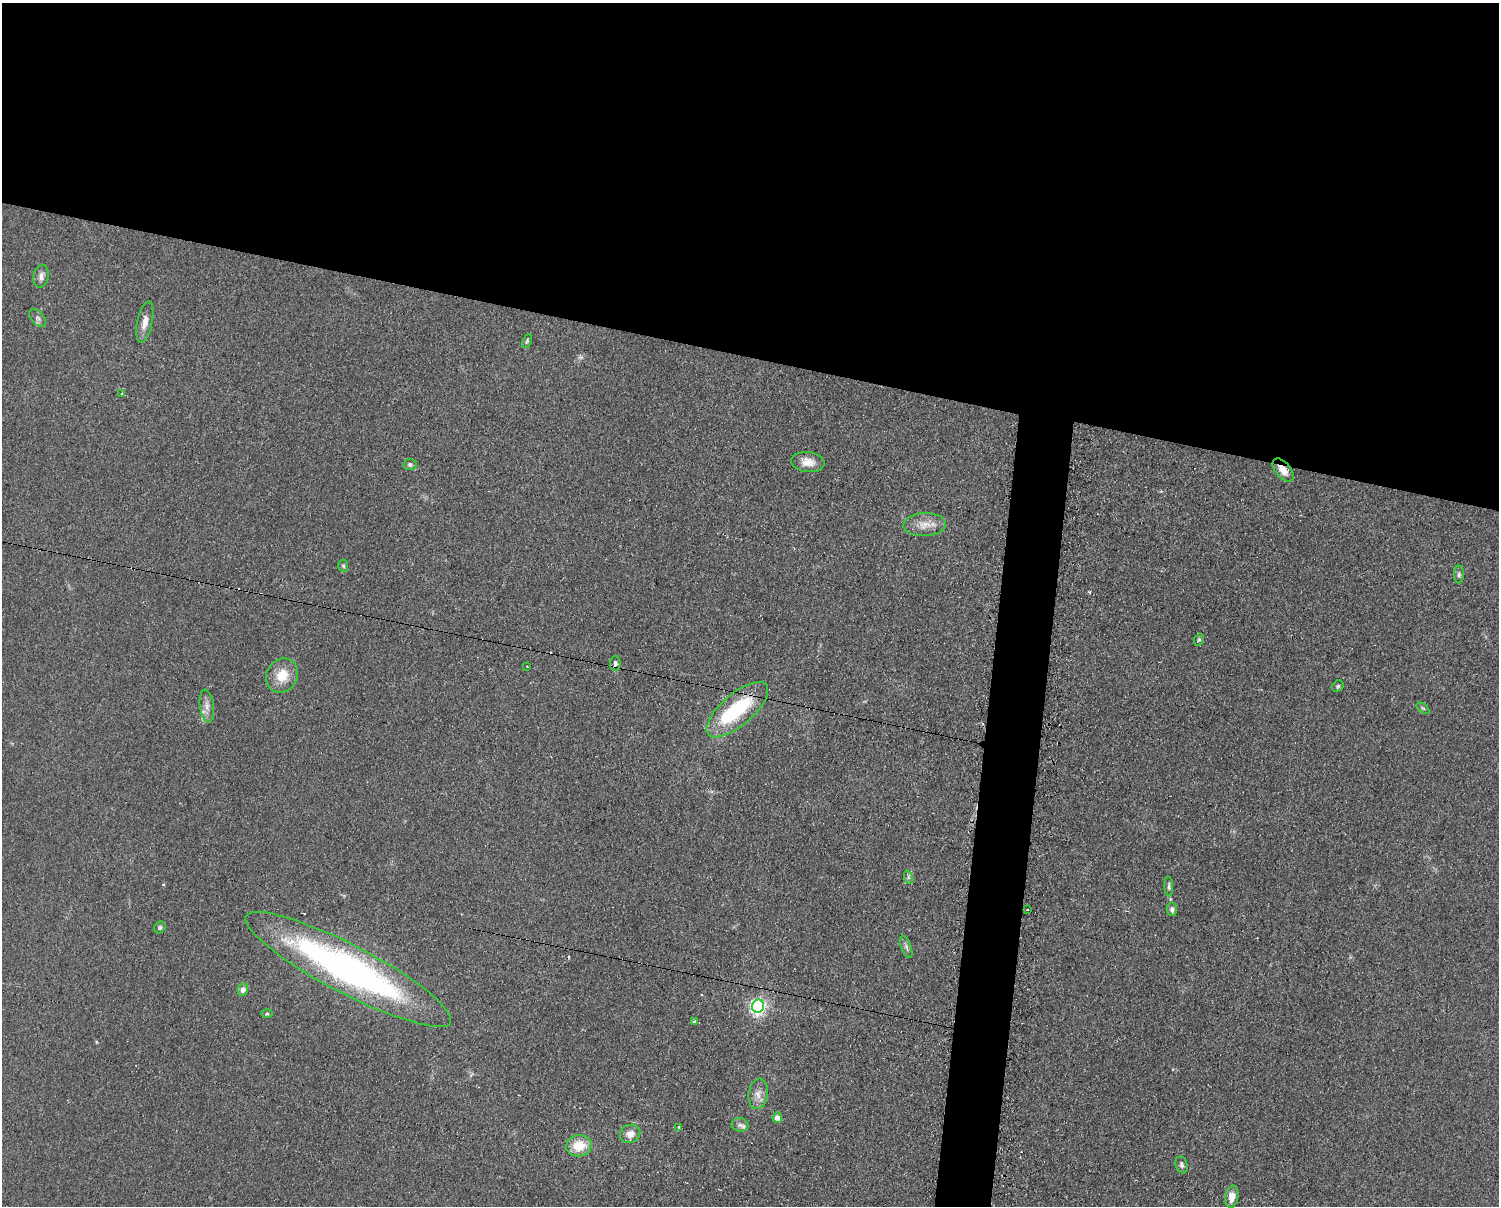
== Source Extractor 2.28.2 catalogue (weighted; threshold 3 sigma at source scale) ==
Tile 2 of 3 x 4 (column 2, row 1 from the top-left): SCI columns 1620-3116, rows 3611-4814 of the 4863 x 4814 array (HDU 1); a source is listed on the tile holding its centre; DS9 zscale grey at full resolution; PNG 1501 x 1208 px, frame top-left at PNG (2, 3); each listed source drawn as its Kron ellipse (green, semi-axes under 4 px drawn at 4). Shown black and unused: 32% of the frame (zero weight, under 2 of 3 exposures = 2% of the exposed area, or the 3 px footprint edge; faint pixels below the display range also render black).
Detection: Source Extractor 2.28.2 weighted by HDU 2 'WHT'; one run over the whole footprint, this tile lists its part. Background 0.098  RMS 0.011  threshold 0.0502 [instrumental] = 3 sigma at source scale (4.5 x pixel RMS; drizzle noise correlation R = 1.50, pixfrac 1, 0.05/0.05 arcsec/px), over >= 5 px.
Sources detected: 46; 1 too faint to see at this stretch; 1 inside a brighter object's white glare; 6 cosmic-ray / hot-pixel residue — neither listed nor drawn; the other 38 listed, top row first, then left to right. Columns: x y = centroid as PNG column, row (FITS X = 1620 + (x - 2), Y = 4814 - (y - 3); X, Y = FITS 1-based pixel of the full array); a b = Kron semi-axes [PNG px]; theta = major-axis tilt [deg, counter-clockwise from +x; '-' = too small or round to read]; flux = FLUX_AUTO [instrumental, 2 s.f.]
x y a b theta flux
41 276 12 7 81 4.9
38 318 10 6 -47 3.6
145 322 21 7 78 9.5
527 341 7 4 66 1.7
122 394 3 3 - 1.2
808 462 16 10 -7 11
410 464 6 5 - 2.5
1283 470 13 7 -50 11
925 525 21 11 2 14
343 566 6 5 - 1.8
1459 575 9 5 -90 2.6
1199 640 6 4 66 1.7
615 663 7 5 87 3.3
527 666 3 2 - 2.1
282 675 17 15 59 22
1338 686 6 5 - 1.8
207 706 16 7 -82 7.1
1423 708 7 4 -37 1.5
737 710 38 16 41 82
908 877 7 4 -72 2.3
1169 886 10 4 -87 2.7
1172 909 7 5 -78 3.2
1028 910 2 2 - 1.6
160 927 6 5 - 2.2
906 947 12 5 -70 3.2
348 969 115 24 -27 410
243 990 6 5 - 5.8
758 1006 6 6 - 330
267 1014 6 4 1 1.4
695 1022 4 3 - 14
758 1094 15 9 82 8.4
777 1118 5 4 - 8.9
740 1125 8 7 - 3.8
678 1127 3 3 - 1.6
630 1134 10 9 - 9.8
579 1146 13 10 8 24
1182 1165 9 6 -71 3.1
1232 1197 11 6 81 10
Overlapping masked pixels (flux is a lower limit): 1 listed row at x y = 1283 470